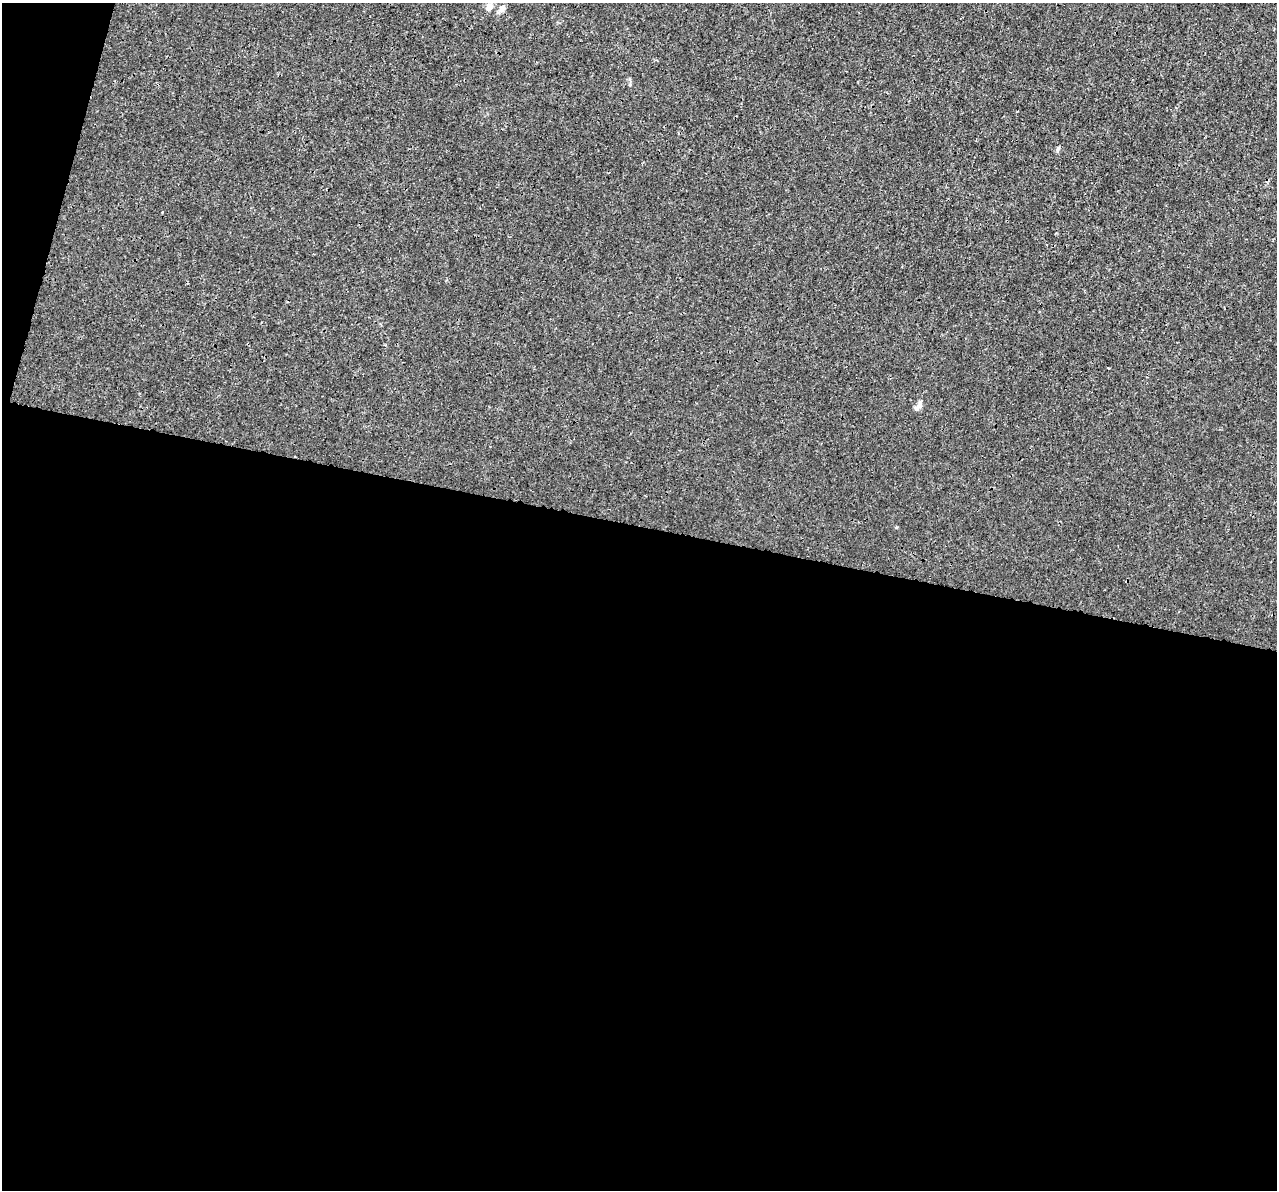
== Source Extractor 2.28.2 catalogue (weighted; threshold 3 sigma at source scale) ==
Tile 13 of 4 x 4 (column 1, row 4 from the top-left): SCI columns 26-1300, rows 340-1527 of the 5142 x 5368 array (HDU 1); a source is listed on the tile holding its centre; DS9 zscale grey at full resolution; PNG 1279 x 1192 px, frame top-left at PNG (2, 3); no overlay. Shown black and unused: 58% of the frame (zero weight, under 3 of 4 exposures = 5% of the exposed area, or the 3 px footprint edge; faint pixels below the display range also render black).
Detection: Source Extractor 2.28.2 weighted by HDU 2 'WHT'; one run over the whole footprint, this tile lists its part. Background 1.88e-04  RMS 0.0015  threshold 0.00666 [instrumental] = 3 sigma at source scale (4.5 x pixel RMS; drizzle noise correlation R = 1.50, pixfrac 1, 0.0396/0.0396 arcsec/px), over >= 5 px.
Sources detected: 6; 1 cosmic-ray / hot-pixel residue — not listed; the other 5 listed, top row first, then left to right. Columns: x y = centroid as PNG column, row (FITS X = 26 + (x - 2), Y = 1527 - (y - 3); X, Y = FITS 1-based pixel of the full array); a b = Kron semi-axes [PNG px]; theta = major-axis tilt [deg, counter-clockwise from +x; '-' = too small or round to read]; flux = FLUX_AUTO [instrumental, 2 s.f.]
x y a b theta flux
489 7 12 8 55 0.86
502 9 8 6 47 0.95
1058 149 7 4 88 0.26
918 406 14 7 41 0.73
896 527 4 3 - 0.15